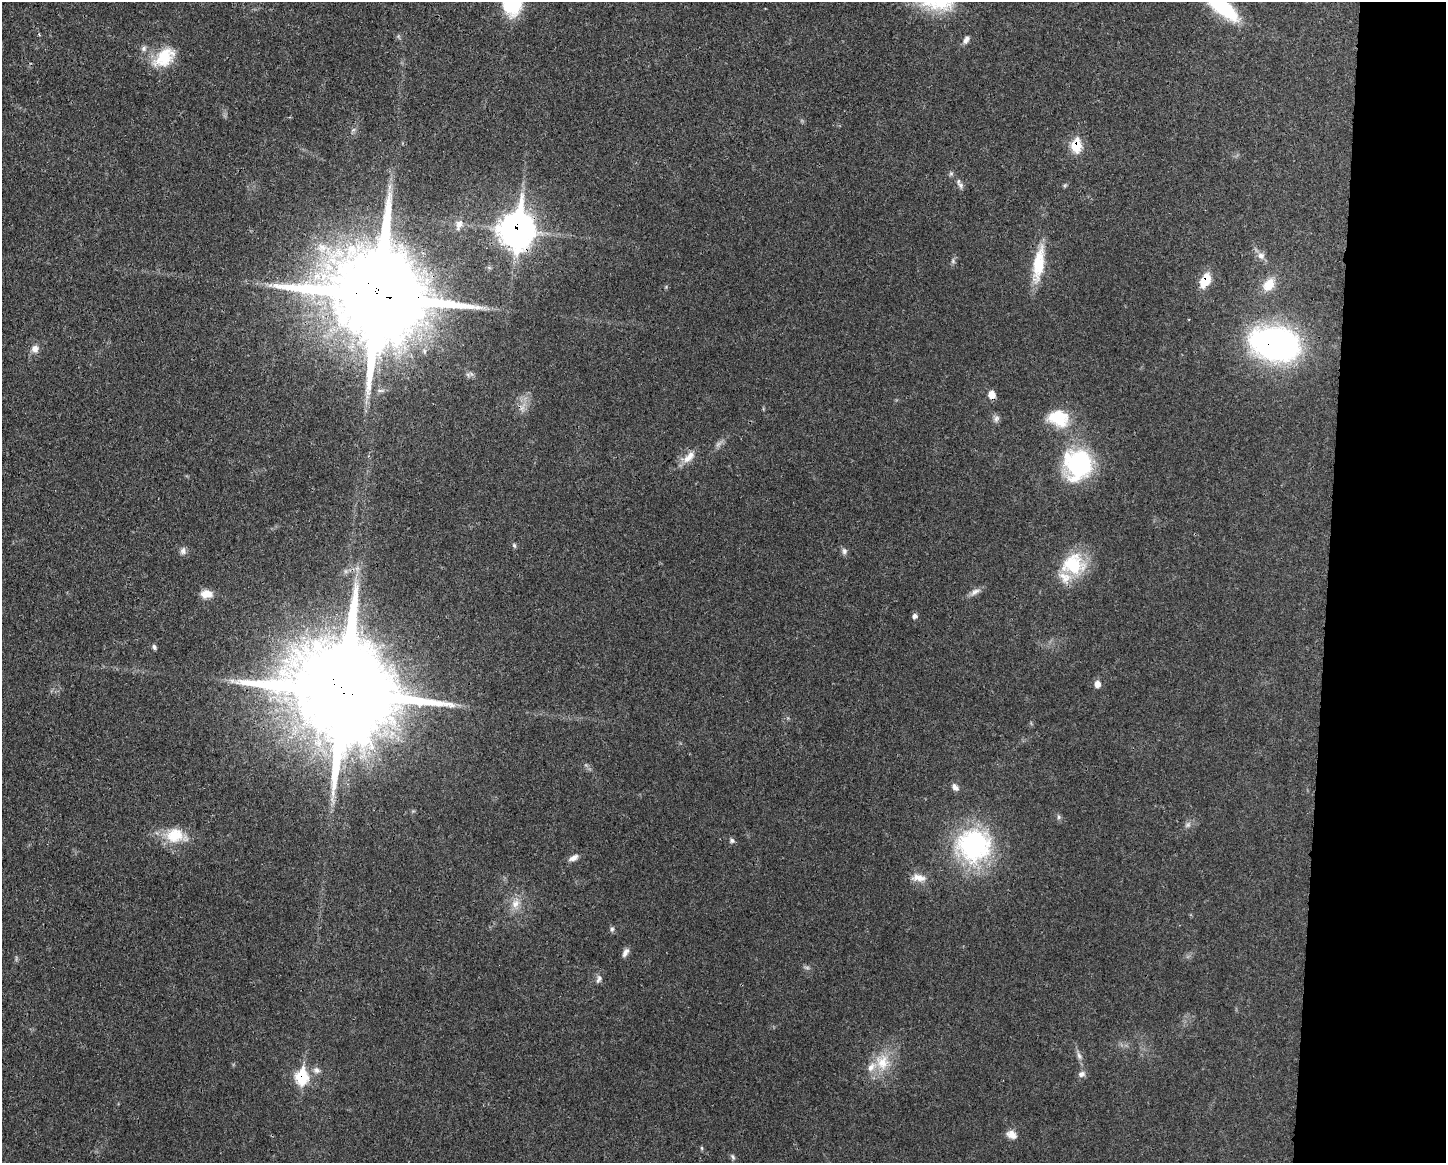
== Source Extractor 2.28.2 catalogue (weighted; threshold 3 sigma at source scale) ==
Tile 9 of 3 x 4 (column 3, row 3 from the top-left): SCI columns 3001-4444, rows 1169-2329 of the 4670 x 4657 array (HDU 1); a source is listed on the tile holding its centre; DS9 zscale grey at full resolution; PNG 1448 x 1165 px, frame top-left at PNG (2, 2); no overlay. Shown black and unused: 8% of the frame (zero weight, under 3 of 4 exposures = <1% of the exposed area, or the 3 px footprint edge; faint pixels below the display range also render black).
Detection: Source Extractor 2.28.2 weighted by HDU 2 'WHT'; one run over the whole footprint, this tile lists its part. Background 0.0206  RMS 0.0023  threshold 0.0102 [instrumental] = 3 sigma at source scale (4.5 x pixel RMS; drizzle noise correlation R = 1.50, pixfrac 1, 0.05/0.05 arcsec/px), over >= 5 px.
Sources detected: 63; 3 too faint to see at this stretch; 1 long thin detection or spike segment (spike, bleed or trail) — not listed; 2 inside a brighter listed object's ellipse — not listed separately; the other 57 listed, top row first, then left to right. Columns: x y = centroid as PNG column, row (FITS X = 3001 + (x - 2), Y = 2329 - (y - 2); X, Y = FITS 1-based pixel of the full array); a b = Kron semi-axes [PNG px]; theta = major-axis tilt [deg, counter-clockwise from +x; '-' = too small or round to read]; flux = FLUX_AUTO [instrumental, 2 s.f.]
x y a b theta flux
1221 6 43 13 -40 20
966 40 10 6 65 0.98
144 48 8 7 - 0.72
164 57 33 20 39 7.9
1076 146 9 7 77 9.5
960 185 11 7 -51 0.84
459 225 15 8 75 1.6
517 230 16 12 82 310
1261 256 10 9 - 1.3
953 261 7 5 -48 0.45
1039 264 47 13 82 8.4
1205 280 14 9 60 5.6
270 285 7 4 33 0.6
1269 285 18 12 50 3.7
377 296 28 27 - 5300
1275 344 43 29 -12 70
35 349 10 9 - 1.5
468 375 7 6 - 0.63
380 391 9 4 0 0.48
368 392 8 6 -88 0.86
992 395 9 8 - 1.7
522 408 8 6 44 1
1058 418 26 20 -17 8.8
996 419 10 8 56 0.85
689 457 22 10 45 2.6
1078 464 31 29 73 27
514 545 7 5 -63 0.4
183 551 10 8 78 0.96
844 551 9 7 90 0.78
1073 565 27 24 1 13
357 568 8 7 - 0.99
975 592 16 7 30 1.3
206 594 15 10 -1 2.4
915 616 7 6 - 0.72
154 647 7 5 -63 0.51
1097 684 8 7 - 1.4
343 692 30 28 -29 6200
955 787 10 6 -47 1
332 800 11 4 -68 0.84
1059 817 8 5 -75 0.48
175 835 29 19 -9 7.1
732 840 7 6 - 0.61
973 845 42 39 13 33
573 858 14 7 27 1.3
918 878 20 10 -8 2.5
515 904 14 10 53 2.4
612 929 7 6 - 0.51
625 952 12 6 60 1
599 979 12 6 71 0.89
1079 1056 12 6 -73 0.93
882 1062 24 20 -77 6.6
317 1070 10 7 -26 1
1081 1074 10 7 18 0.94
302 1077 9 7 82 17
1012 1134 12 9 -29 1.8
702 1148 6 4 -89 0.27
733 1157 8 5 -67 0.49
Overlapping masked pixels (flux is a lower limit): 7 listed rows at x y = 1076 146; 517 230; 1205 280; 377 296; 1275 344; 343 692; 302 1077
Isophote crosses this tile's border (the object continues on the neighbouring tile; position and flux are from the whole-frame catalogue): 1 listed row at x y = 1221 6